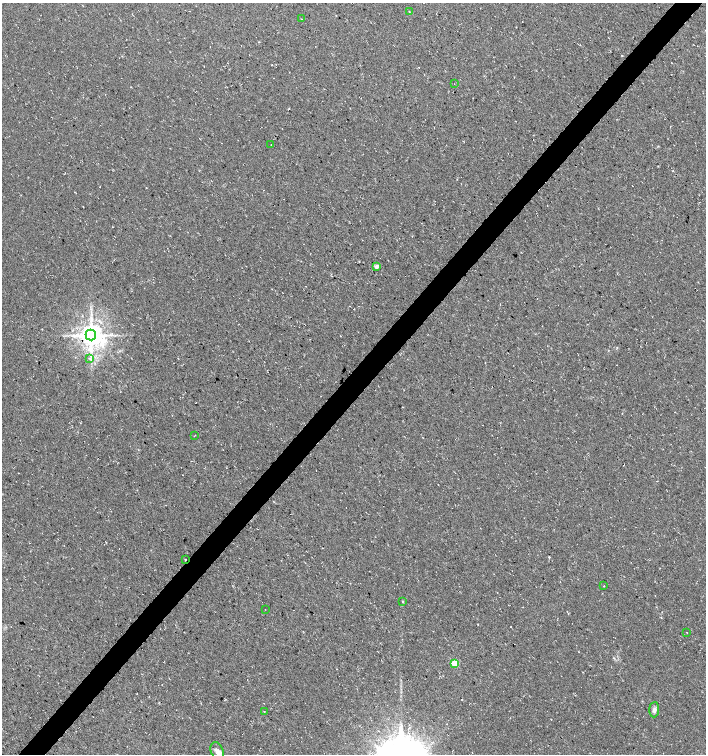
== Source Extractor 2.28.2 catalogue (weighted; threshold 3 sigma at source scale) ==
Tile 10 of 4 x 4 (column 2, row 3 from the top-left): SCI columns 1643-3050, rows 1505-3008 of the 6032 x 6030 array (HDU 1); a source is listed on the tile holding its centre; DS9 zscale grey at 2 x 2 block average (1 PNG px = mean of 2 x 2 image px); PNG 708 x 756 px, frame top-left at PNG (2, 3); each listed source drawn as its Kron ellipse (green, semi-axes under 4 px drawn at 4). Shown black and unused: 4% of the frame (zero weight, under 3 of 4 exposures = <1% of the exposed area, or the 3 px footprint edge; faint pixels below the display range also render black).
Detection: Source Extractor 2.28.2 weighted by HDU 2 'WHT'; one run over the whole footprint, this tile lists its part. Background 0.00754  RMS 0.0039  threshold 0.0178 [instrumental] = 3 sigma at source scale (4.5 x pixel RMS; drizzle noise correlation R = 1.50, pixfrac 1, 0.0396/0.0396 arcsec/px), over >= 5 px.
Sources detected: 19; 1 cosmic-ray / hot-pixel residue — neither listed nor drawn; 1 inside a brighter listed object's ellipse — not listed separately; the other 17 listed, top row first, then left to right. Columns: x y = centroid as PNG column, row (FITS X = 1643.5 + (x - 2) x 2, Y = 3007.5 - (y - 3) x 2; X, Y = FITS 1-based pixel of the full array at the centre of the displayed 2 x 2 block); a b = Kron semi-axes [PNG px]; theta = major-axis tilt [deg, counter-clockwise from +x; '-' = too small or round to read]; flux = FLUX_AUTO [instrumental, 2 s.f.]
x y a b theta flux
409 12 2 2 - 0.44
301 19 2 2 - 0.34
454 84 2 2 - 0.34
271 145 2 2 - 0.26
377 266 4 3 - 4.6
91 335 5 5 - 1200
89 358 4 2 - 1.4
194 436 2 2 - 0.34
185 560 2 2 - 3.5
604 586 2 2 - 0.35
403 601 3 2 - 0.63
265 609 2 2 - 0.33
687 632 2 2 - 0.42
455 663 3 3 - 28
654 710 8 5 87 2.9
264 711 2 2 - 0.33
217 751 9 6 -67 3.9
Overlapping masked pixels (flux is a lower limit): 1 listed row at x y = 185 560
Diffuse or blended objects may show on this block-average render without a row.